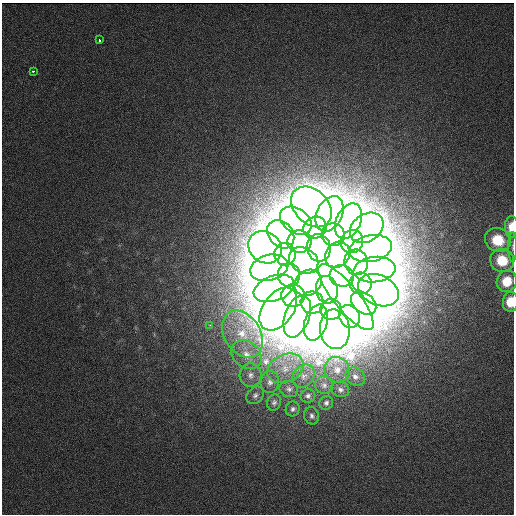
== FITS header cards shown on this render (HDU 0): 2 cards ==
NAXIS1  = 512
NAXIS2  = 512

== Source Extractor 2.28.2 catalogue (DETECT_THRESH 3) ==
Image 512 x 512 px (HDU 0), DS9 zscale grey, 1 PNG px = 1 image px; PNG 516 x 516 px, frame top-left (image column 1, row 512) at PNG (2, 3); each listed source drawn as its Kron ellipse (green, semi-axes under 4 px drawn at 4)
Background 34100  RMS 5.1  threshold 15.2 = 3 sigma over >= 5 px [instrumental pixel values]
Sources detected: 62; all 62 listed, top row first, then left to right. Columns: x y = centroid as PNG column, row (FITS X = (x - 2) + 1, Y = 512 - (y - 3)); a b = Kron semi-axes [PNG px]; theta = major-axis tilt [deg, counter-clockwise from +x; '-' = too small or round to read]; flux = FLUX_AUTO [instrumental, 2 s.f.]
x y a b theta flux
99 40 3 3 - 1500
33 71 3 2 - 1000
311 207 23 17 -45 680000
330 214 19 12 65 700000
296 221 17 12 -34 670000
348 221 19 12 65 480000
511 227 11 6 88 6600
315 228 12 10 34 720000
367 228 18 13 34 580000
281 234 15 12 -51 670000
333 235 11 11 - 670000
498 240 13 12 - 13000
352 241 12 11 - 650000
299 242 12 11 - 660000
265 247 17 15 -36 680000
513 247 15 4 90 1400
319 248 14 12 -74 440000
371 248 21 13 11 640000
285 254 11 10 - 690000
337 255 13 11 51 430000
304 260 15 12 -31 450000
502 260 12 11 - 14000
356 262 13 11 -73 620000
269 268 19 13 16 660000
374 270 21 12 7 660000
289 275 12 11 - 580000
342 276 12 10 -15 470000
507 281 11 10 - 12000
308 283 14 12 36 470000
360 283 11 11 - 620000
274 288 21 12 20 620000
327 290 14 10 -79 460000
378 290 21 15 -25 620000
293 296 12 11 - 610000
346 297 41 12 -51 680000
312 302 11 11 - 580000
510 302 10 7 85 10000
364 303 14 10 -38 610000
278 309 24 15 54 640000
331 309 10 10 - 620000
297 316 22 12 70 650000
349 316 12 10 -57 600000
316 323 18 11 71 590000
210 325 3 2 - 1700
335 329 20 15 -84 660000
242 334 25 18 -58 14000
246 354 16 13 -37 6100
285 368 19 13 25 7200
337 370 13 12 - 4400
250 375 12 11 - 2700
304 376 12 10 49 3100
355 376 10 8 -35 2100
270 382 11 9 81 2000
324 385 9 8 - 1700
289 389 9 8 - 1500
340 389 9 7 -19 1300
255 395 10 7 45 1400
308 396 7 6 - 1000
274 402 8 6 73 1100
326 403 7 6 - 1100
293 409 7 7 - 1200
312 416 9 7 -71 1300
At the frame edge (FLAGS 8, measured only in part): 3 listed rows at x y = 511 227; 513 247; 510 302